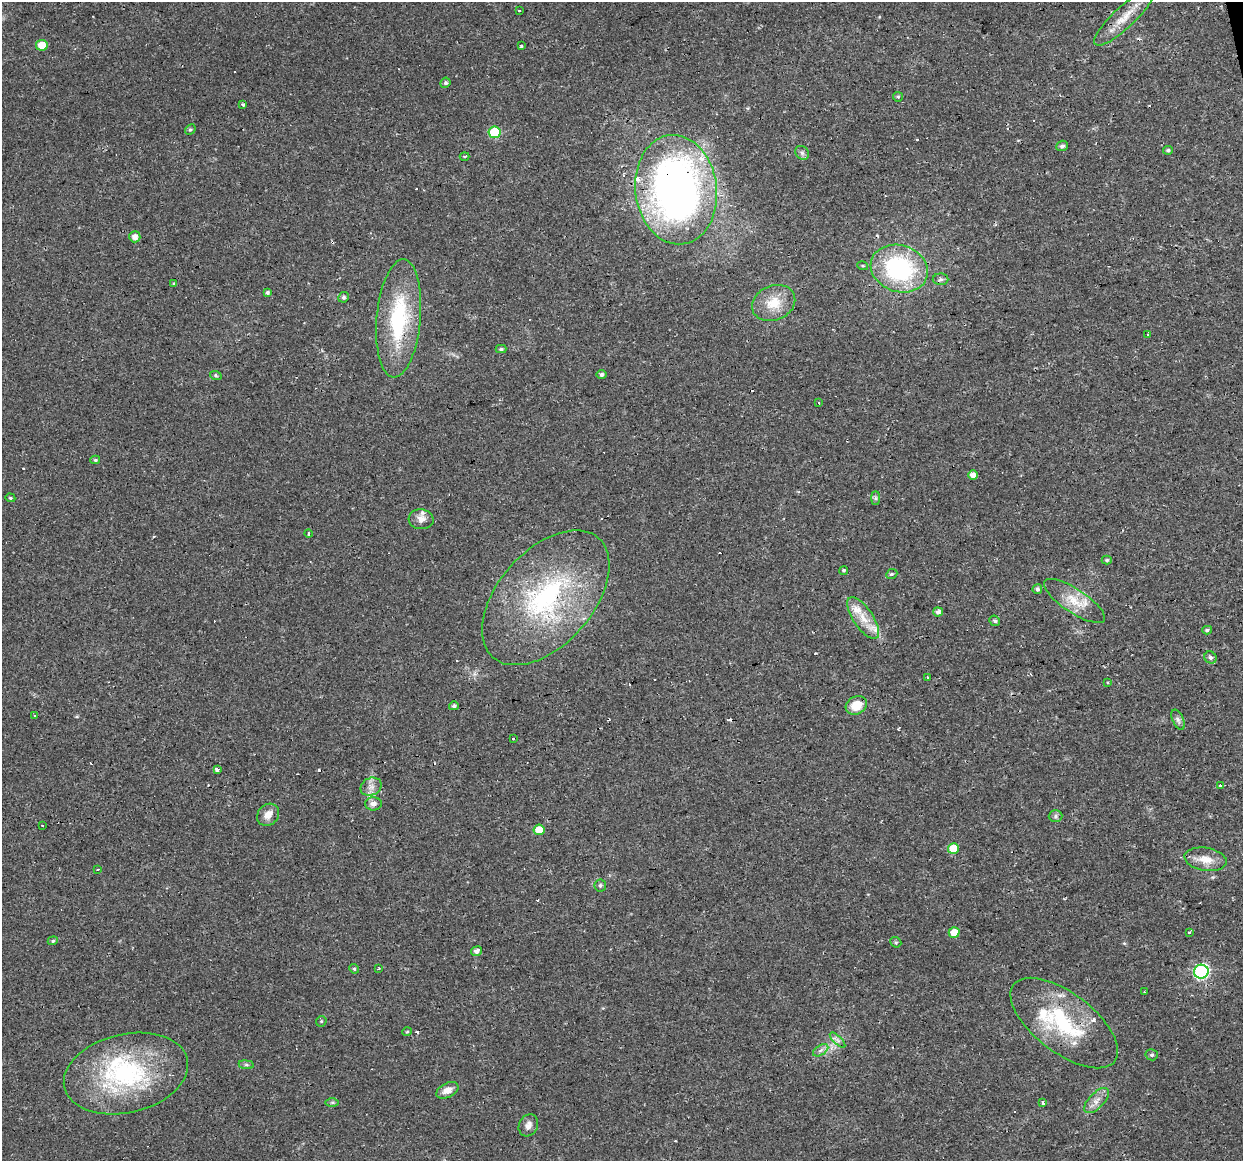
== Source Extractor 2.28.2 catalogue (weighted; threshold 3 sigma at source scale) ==
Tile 10 of 4 x 4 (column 2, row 3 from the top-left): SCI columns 1242-2482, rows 1190-2348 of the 4963 x 4744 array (HDU 1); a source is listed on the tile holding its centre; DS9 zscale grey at full resolution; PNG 1245 x 1163 px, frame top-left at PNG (2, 2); each listed source drawn as its Kron ellipse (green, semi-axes under 4 px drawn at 4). Shown black and unused: <1% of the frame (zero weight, under 2 of 3 exposures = <1% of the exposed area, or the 3 px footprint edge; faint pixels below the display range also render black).
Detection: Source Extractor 2.28.2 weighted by HDU 2 'WHT'; one run over the whole footprint, this tile lists its part. Background 0.0216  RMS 0.0031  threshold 0.0137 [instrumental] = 3 sigma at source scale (4.5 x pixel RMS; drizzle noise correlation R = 1.50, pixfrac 1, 0.0396/0.0396 arcsec/px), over >= 5 px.
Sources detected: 116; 24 cosmic-ray / hot-pixel residue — neither listed nor drawn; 6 inside a brighter listed object's ellipse — not listed separately; the other 86 listed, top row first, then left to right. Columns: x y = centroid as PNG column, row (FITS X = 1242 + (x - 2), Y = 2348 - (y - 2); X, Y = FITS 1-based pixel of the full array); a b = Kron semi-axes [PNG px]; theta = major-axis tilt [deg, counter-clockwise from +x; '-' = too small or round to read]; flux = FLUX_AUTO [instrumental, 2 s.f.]
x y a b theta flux
519 10 3 2 - 0.58
1124 17 40 10 43 6.2
42 45 5 5 - 5.6
521 46 3 3 - 0.6
445 83 5 5 - 0.54
898 97 5 4 - 0.4
243 104 3 3 - 1.1
190 130 6 4 46 0.51
494 132 6 6 - 12
1062 146 6 5 - 0.9
1168 150 5 4 - 0.53
802 153 7 6 - 0.81
465 156 5 2 - 0.3
676 190 55 40 -83 170
135 237 5 5 - 2
863 266 5 3 - 0.34
899 269 29 23 -18 37
941 279 8 6 2 0.75
174 284 3 3 - 0.44
267 292 4 4 - 0.62
344 297 5 5 - 0.64
774 303 22 17 22 7
399 318 59 22 85 28
1148 334 2 2 - 0.22
501 349 5 4 - 0.51
601 374 5 4 - 0.77
216 376 6 4 -20 0.45
819 403 3 3 - 0.29
95 460 5 4 - 0.44
973 475 5 4 - 2.2
10 498 5 4 - 0.41
876 498 7 4 90 0.63
421 519 12 10 -4 2.4
308 534 4 3 - 0.71
1107 560 5 4 - 0.49
844 570 4 4 - 0.47
892 574 6 4 22 0.53
1037 589 5 5 - 0.97
546 598 80 47 49 56
1074 601 36 12 -33 6.5
938 612 5 4 - 1.3
863 618 24 10 -56 5
995 621 5 5 - 0.63
1207 630 5 4 - 0.62
1210 657 6 5 - 0.74
927 677 3 2 - 0.25
1108 682 3 3 - 0.51
856 705 11 8 28 5.9
454 706 5 4 - 0.69
35 716 3 2 - 0.34
1178 720 10 5 -65 0.99
513 738 3 3 - 1.5
217 770 4 3 - 16
1220 786 4 3 - 2.8
371 787 11 8 25 2.1
373 804 8 6 1 1.5
268 815 12 10 44 2.6
1056 816 7 6 - 0.7
42 825 3 2 - 0.59
539 830 5 5 - 4.2
953 848 5 5 - 6.7
1206 859 21 11 -9 4.4
98 869 3 3 - 0.76
600 885 6 5 - 0.66
954 932 5 5 - 3.8
1189 932 3 2 - 0.66
53 941 5 4 - 0.4
896 942 6 5 - 0.46
476 951 5 5 - 1.2
354 969 5 4 - 0.44
378 969 3 2 - 0.32
1201 972 7 7 - 51
1145 992 3 2 - 0.36
321 1021 5 5 - 0.4
1064 1023 63 29 -37 28
407 1032 5 4 - 0.37
838 1040 10 3 -44 0.79
821 1050 8 5 32 1
1152 1055 6 5 - 0.7
246 1065 7 4 -8 0.54
126 1073 63 39 13 47
447 1090 12 7 26 2.6
1097 1100 16 7 46 2.4
332 1102 6 4 1 0.56
1043 1103 4 3 - 1.3
528 1125 11 9 62 1.6
Overlapping masked pixels (flux is a lower limit): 5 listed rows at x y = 1124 17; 676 190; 399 318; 546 598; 1064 1023